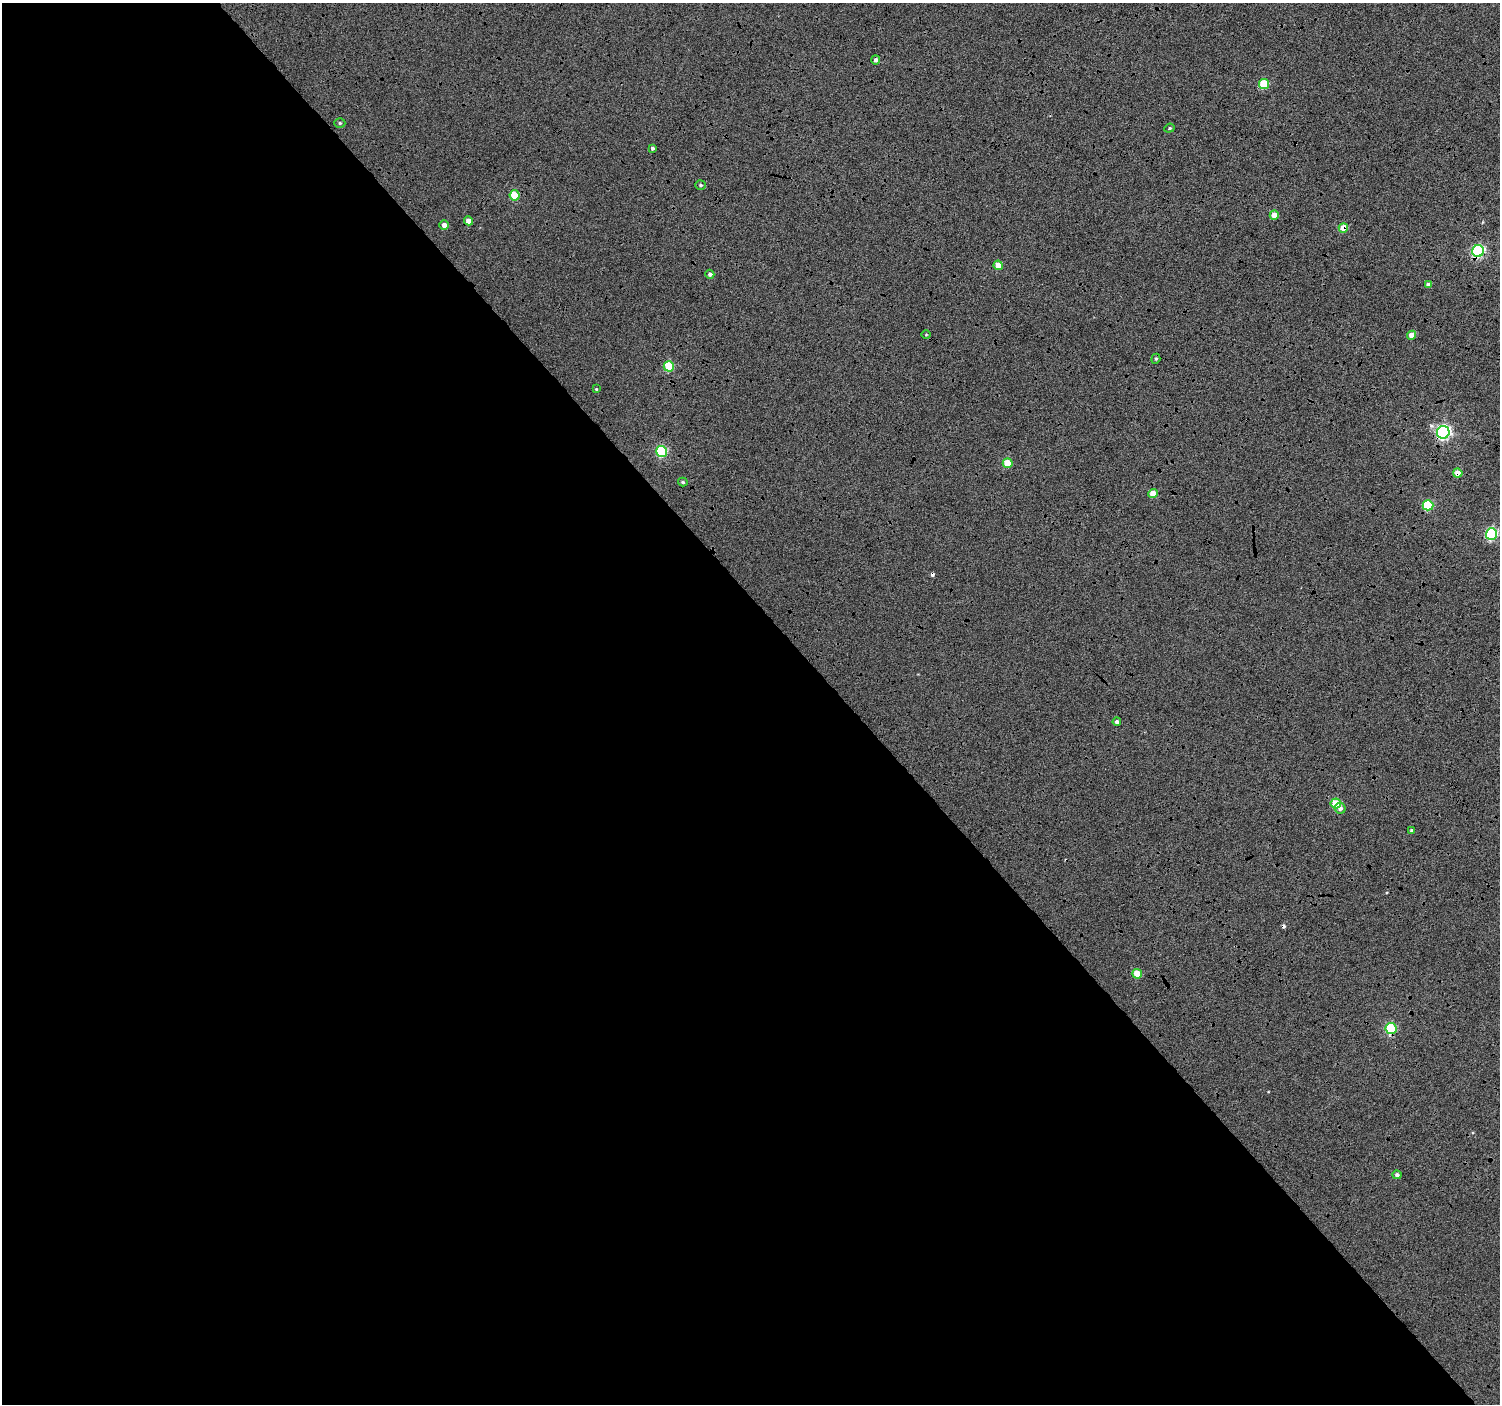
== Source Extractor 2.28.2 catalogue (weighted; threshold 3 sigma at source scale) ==
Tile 9 of 4 x 4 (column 1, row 3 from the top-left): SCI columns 10-1507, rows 1610-3011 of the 6003 x 5959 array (HDU 1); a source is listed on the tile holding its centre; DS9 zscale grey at full resolution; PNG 1502 x 1406 px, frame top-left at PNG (2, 3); each listed source drawn as its Kron ellipse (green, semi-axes under 4 px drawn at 4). Shown black and unused: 57% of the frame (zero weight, under 4 of 12 exposures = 2% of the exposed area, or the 3 px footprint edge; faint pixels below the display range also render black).
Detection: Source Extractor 2.28.2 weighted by HDU 2 'WHT'; one run over the whole footprint, this tile lists its part. Background -0.0512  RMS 0.021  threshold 0.086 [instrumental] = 3 sigma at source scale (4.09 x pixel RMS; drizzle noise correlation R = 1.36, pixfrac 0.8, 0.0396/0.0396 arcsec/px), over >= 5 px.
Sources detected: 37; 2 cosmic-ray / hot-pixel residue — neither listed nor drawn; the other 35 listed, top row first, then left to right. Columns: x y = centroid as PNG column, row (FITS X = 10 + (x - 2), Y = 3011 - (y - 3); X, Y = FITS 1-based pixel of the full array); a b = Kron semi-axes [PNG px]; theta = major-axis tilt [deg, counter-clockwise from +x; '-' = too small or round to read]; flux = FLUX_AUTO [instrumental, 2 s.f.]
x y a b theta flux
875 60 4 4 - 5.5
1264 84 5 5 - 78
340 123 5 5 - 3.1
1169 128 5 4 - 2.4
652 148 3 3 - 3.2
700 185 5 4 - 3.5
515 195 5 5 - 67
1274 215 4 4 - 20
468 221 4 4 - 15
444 225 5 4 - 10
1343 228 4 4 - 35
1478 251 6 6 - 280
998 265 4 4 - 27
710 274 4 4 - 5.3
1428 285 4 4 - 6.8
926 334 4 3 - 1.4
1412 335 4 4 - 19
1156 359 5 4 - 2.8
669 366 5 5 - 87
596 389 4 3 - 1.9
1443 432 6 6 - 450
661 451 5 5 - 160
1008 463 5 5 - 47
1458 473 5 4 - 20
683 482 5 4 - 2.9
1153 493 4 4 - 31
1428 505 5 5 - 100
1491 534 6 5 - 210
1117 722 4 4 - 5.6
1336 804 5 5 - 58
1340 808 6 5 - 8.3
1412 830 3 3 - 4
1137 974 5 4 - 44
1391 1029 5 5 - 140
1397 1175 4 4 - 5.3
Overlapping masked pixels (flux is a lower limit): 6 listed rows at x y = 1343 228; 1478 251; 1443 432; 1458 473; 1428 505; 1391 1029